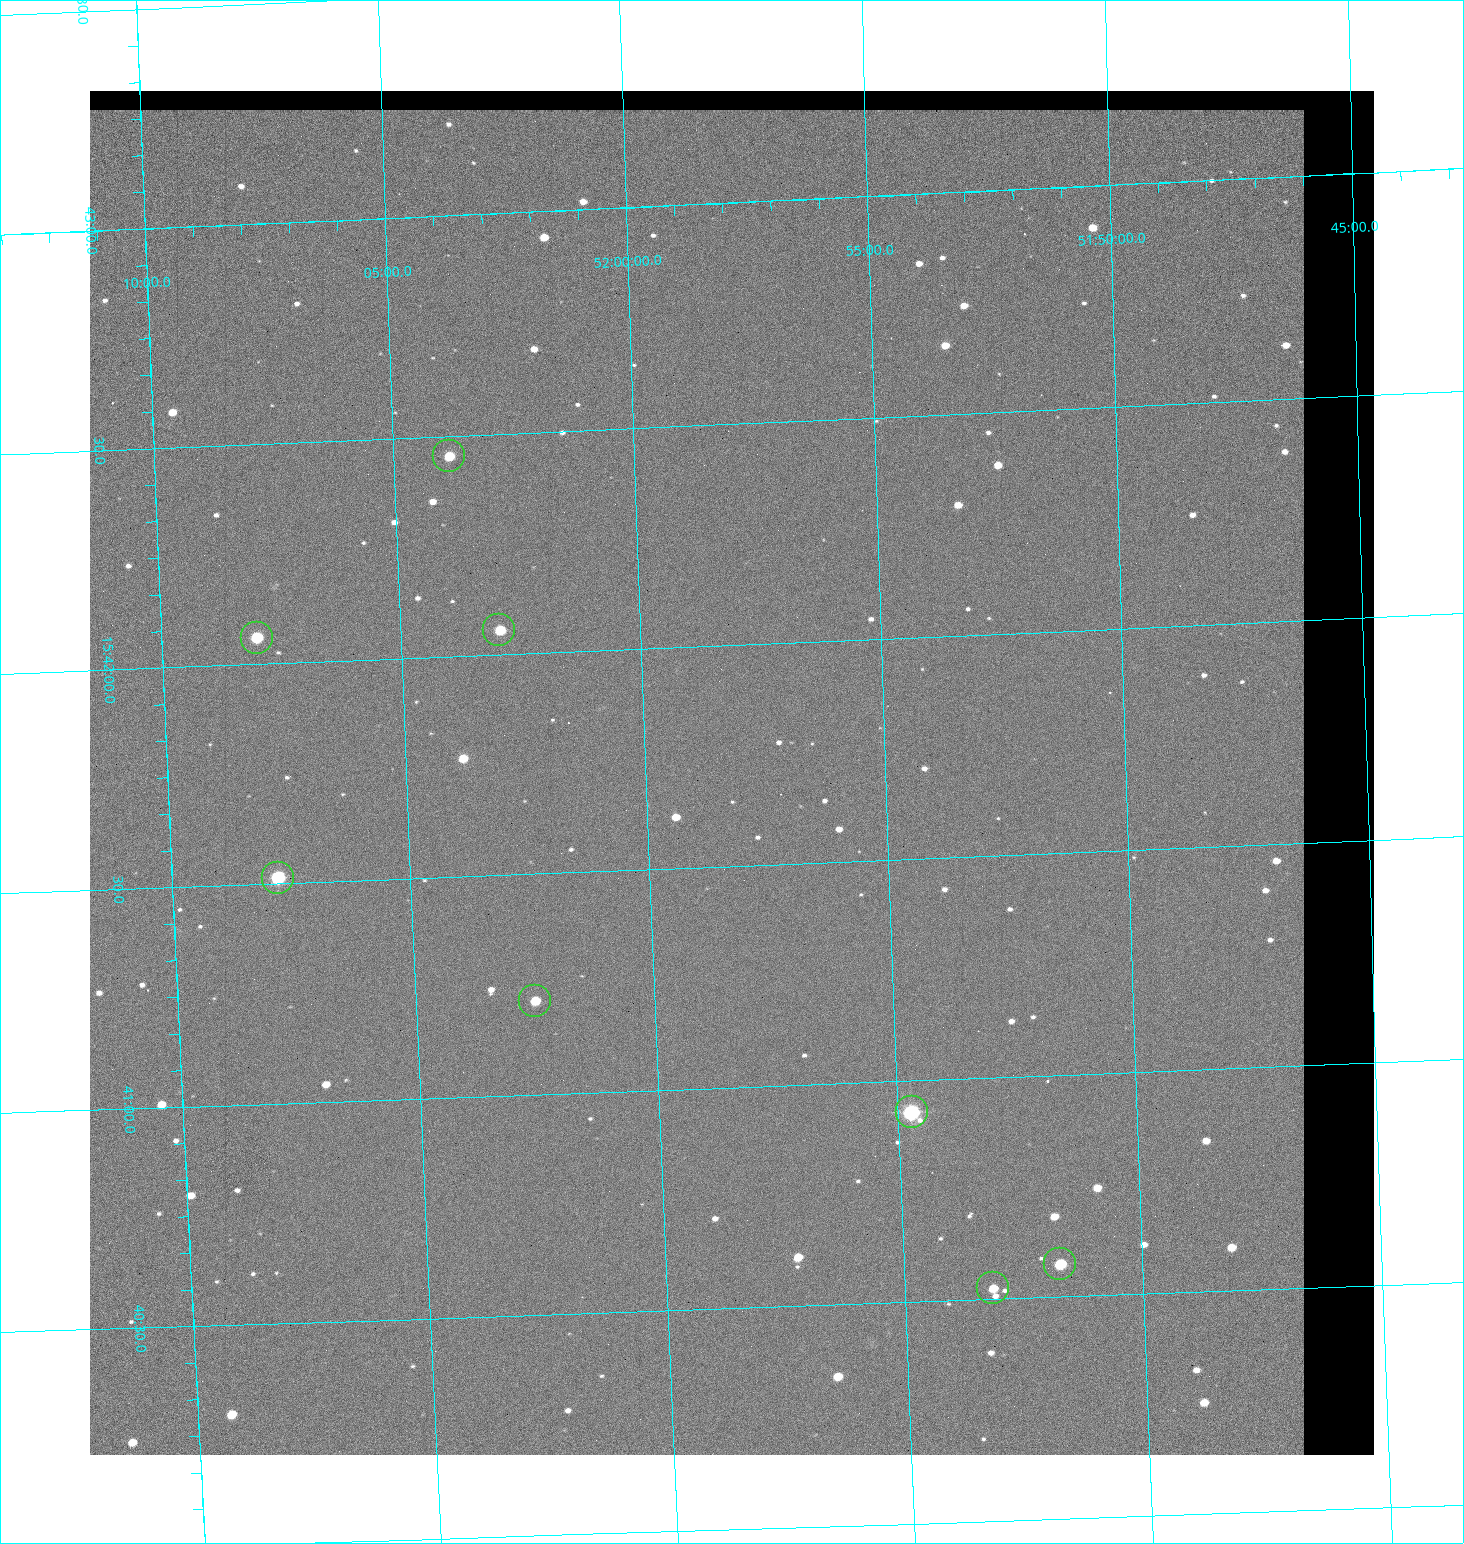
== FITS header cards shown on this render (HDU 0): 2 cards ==
NAXIS1  =                 1284 / length of data axis 1
NAXIS2  =                 1364 / length of data axis 2

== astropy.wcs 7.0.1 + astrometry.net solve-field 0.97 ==
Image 1284 x 1364 px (HDU 0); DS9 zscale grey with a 90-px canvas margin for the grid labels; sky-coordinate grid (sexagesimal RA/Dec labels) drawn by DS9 from the SOLVED WCS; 8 Tycho-2 reference stars matched to detected sources circled (green)
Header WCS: RA---TAN/DEC--TAN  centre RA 15:41:43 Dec +51:58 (235.43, +51.97 deg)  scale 1.26 arcsec/px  FOV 26.9' x 28.6'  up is +92 deg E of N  parity flipped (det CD > 0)
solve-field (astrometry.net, Tycho-2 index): VERIFIED the header's WCS against the Tycho-2 star catalogue (8 matches, 0 conflicts) and refined it, rather than solving blind
Solved WCS: RA---TAN-SIP/DEC--TAN-SIP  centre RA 15:41:43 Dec +51:58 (235.43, +51.97 deg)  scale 1.25 arcsec/px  FOV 26.8' x 28.5'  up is +92 deg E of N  parity flipped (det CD > 0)
The solver's refit moves the header's centre by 0.43 arcsec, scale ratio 0.9969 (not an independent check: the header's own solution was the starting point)
Tycho-2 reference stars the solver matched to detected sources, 8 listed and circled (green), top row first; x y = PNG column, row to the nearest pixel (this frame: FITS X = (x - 90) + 1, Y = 1364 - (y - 91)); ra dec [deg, ICRS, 3 dp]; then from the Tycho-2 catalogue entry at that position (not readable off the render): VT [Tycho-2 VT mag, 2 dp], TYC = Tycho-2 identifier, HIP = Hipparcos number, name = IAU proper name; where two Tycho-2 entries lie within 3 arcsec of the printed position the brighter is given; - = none
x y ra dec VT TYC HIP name
449 456 235.614 +52.064 11.61 3489-1132-1 - -
499 630 235.514 +52.049 11.19 3489-1407-1 - -
257 638 235.515 +52.133 11.12 3489-1380-1 - -
278 878 235.378 +52.130 9.31 3489-1322-1 76850 -
535 1001 235.303 +52.042 11.52 3489-958-1 - -
912 1112 235.232 +51.912 9.59 3489-824-1 - -
1060 1264 235.143 +51.862 10.97 3489-1016-1 - -
993 1288 235.131 +51.886 12.29 3489-908-1 - -